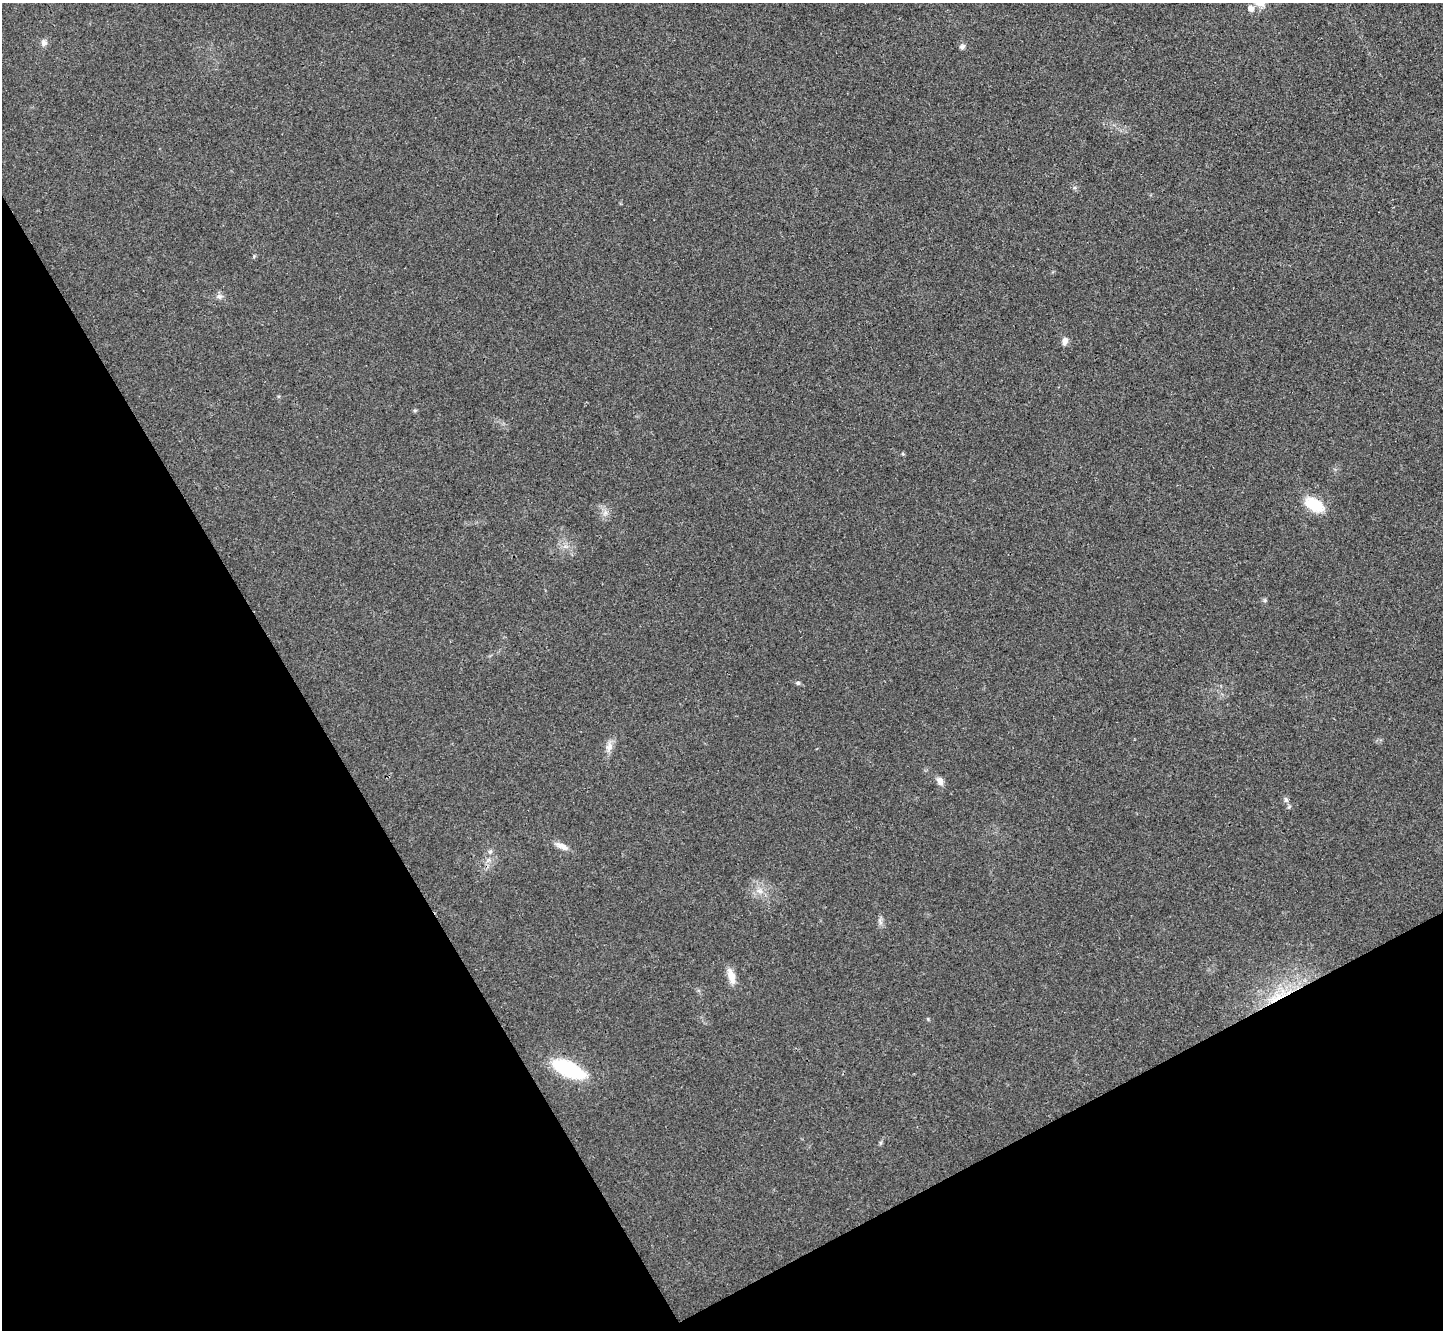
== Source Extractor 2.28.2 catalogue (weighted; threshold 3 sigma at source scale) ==
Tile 14 of 4 x 4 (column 2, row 4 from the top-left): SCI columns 1451-2891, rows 165-1492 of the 5785 x 5777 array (HDU 1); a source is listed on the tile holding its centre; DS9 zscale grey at full resolution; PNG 1445 x 1332 px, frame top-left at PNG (2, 3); no overlay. Shown black and unused: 29% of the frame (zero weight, under 3 of 4 exposures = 1% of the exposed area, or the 3 px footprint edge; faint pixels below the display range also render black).
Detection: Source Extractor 2.28.2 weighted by HDU 2 'WHT'; one run over the whole footprint, this tile lists its part. Background 0.025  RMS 0.0049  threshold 0.022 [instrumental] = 3 sigma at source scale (4.5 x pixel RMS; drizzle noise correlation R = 1.50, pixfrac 1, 0.05/0.05 arcsec/px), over >= 5 px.
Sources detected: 18; all 18 listed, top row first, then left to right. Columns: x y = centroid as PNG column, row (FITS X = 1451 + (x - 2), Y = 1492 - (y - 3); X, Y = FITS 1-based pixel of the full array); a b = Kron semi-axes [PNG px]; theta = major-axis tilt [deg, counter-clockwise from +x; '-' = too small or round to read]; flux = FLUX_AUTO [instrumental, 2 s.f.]
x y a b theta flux
1251 8 7 6 - 2.7
44 43 8 7 - 1.9
962 47 7 6 - 1.3
219 296 8 7 - 1.6
1065 341 10 7 77 2.3
415 410 5 5 - 0.68
1314 505 22 13 -31 14
798 683 7 5 -14 0.88
609 746 14 8 68 3.2
940 781 10 7 -62 2.7
1286 799 8 5 -63 1.3
562 846 18 7 -25 3.4
490 852 6 6 - 0.98
759 891 8 5 -30 1.9
880 922 10 4 -85 1.3
731 976 20 8 -73 5.1
1276 998 26 7 33 9.4
568 1069 24 10 -25 53
Overlapping masked pixels (flux is a lower limit): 1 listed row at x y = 1276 998